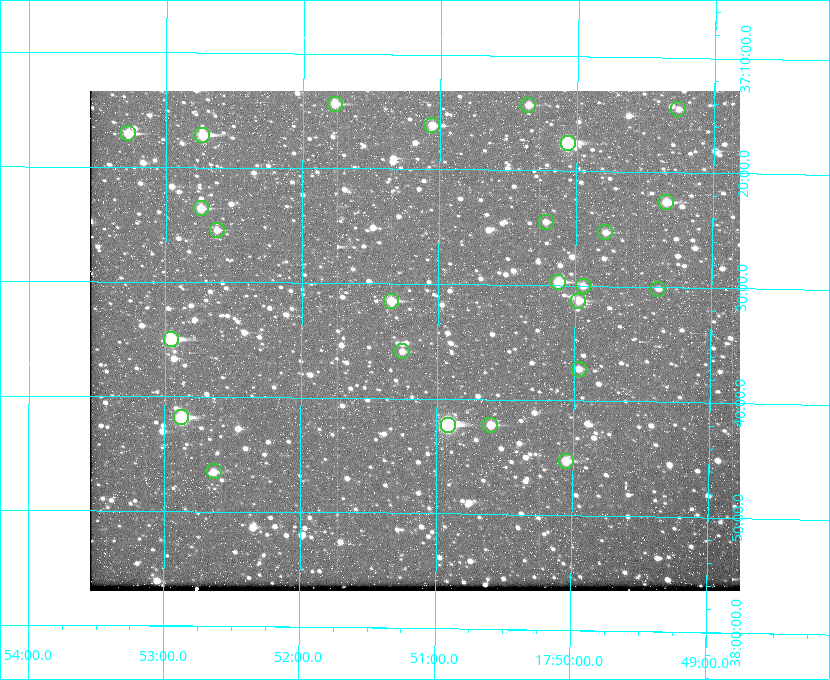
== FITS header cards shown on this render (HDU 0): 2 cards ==
NAXIS1  =                  650
NAXIS2  =                  500

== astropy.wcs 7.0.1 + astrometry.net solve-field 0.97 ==
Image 650 x 500 px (HDU 0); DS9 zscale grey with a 90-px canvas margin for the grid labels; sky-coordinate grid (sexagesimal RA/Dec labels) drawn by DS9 from the SOLVED WCS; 25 Tycho-2 reference stars matched to detected sources circled (green)
Header WCS: none
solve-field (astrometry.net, Tycho-2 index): SOLVED blind (the file carries no WCS)
Solved WCS: RA---TAN-SIP/DEC--TAN-SIP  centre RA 17:51:10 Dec +37:35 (267.79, +37.58 deg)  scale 5.23 arcsec/px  FOV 56.7' x 43.6'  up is +179 deg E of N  parity flipped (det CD > 0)
(file carries no celestial WCS; the grid is the blind solution)
Tycho-2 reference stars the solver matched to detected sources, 25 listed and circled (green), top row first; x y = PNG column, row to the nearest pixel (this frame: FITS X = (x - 90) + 1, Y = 500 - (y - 91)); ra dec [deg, ICRS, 3 dp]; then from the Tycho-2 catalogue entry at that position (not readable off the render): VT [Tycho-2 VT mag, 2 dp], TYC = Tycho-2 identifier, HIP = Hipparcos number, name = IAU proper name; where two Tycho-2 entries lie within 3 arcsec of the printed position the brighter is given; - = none
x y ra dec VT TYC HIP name
335 104 267.943 +37.240 10.39 2620-505-1 - -
528 105 267.589 +37.238 11.09 2619-212-1 - -
678 109 267.316 +37.242 12.03 2619-611-1 - -
432 125 267.764 +37.270 10.17 2620-784-1 - -
128 133 268.319 +37.285 9.88 2620-536-1 - -
202 135 268.183 +37.286 8.98 2620-786-1 87506 -
568 143 267.517 +37.293 8.96 2619-379-1 - -
666 202 267.335 +37.377 10.60 2619-634-1 - -
201 208 268.186 +37.393 10.44 2620-175-1 - -
546 222 267.555 +37.408 11.50 2619-358-1 - -
217 230 268.156 +37.424 11.25 2620-712-1 - -
605 232 267.445 +37.422 11.17 2619-451-1 - -
558 282 267.531 +37.495 10.07 2619-274-1 - -
583 286 267.485 +37.500 11.33 2619-40-1 - -
658 289 267.347 +37.503 12.15 3088-638-1 - -
391 301 267.836 +37.525 9.96 3089-889-1 - -
578 301 267.494 +37.522 10.35 3088-270-1 - -
171 339 268.239 +37.584 8.64 3089-755-1 - -
402 351 267.815 +37.598 11.54 3089-1081-1 - -
579 369 267.491 +37.621 11.40 3088-1284-1 - -
181 417 268.219 +37.697 8.93 3089-671-1 - -
448 425 267.730 +37.705 8.13 3089-1203-1 87349 -
490 425 267.652 +37.703 11.04 3089-693-1 - -
566 461 267.512 +37.755 10.10 3089-2332-1 - -
214 471 268.159 +37.775 11.22 3089-2245-1 - -